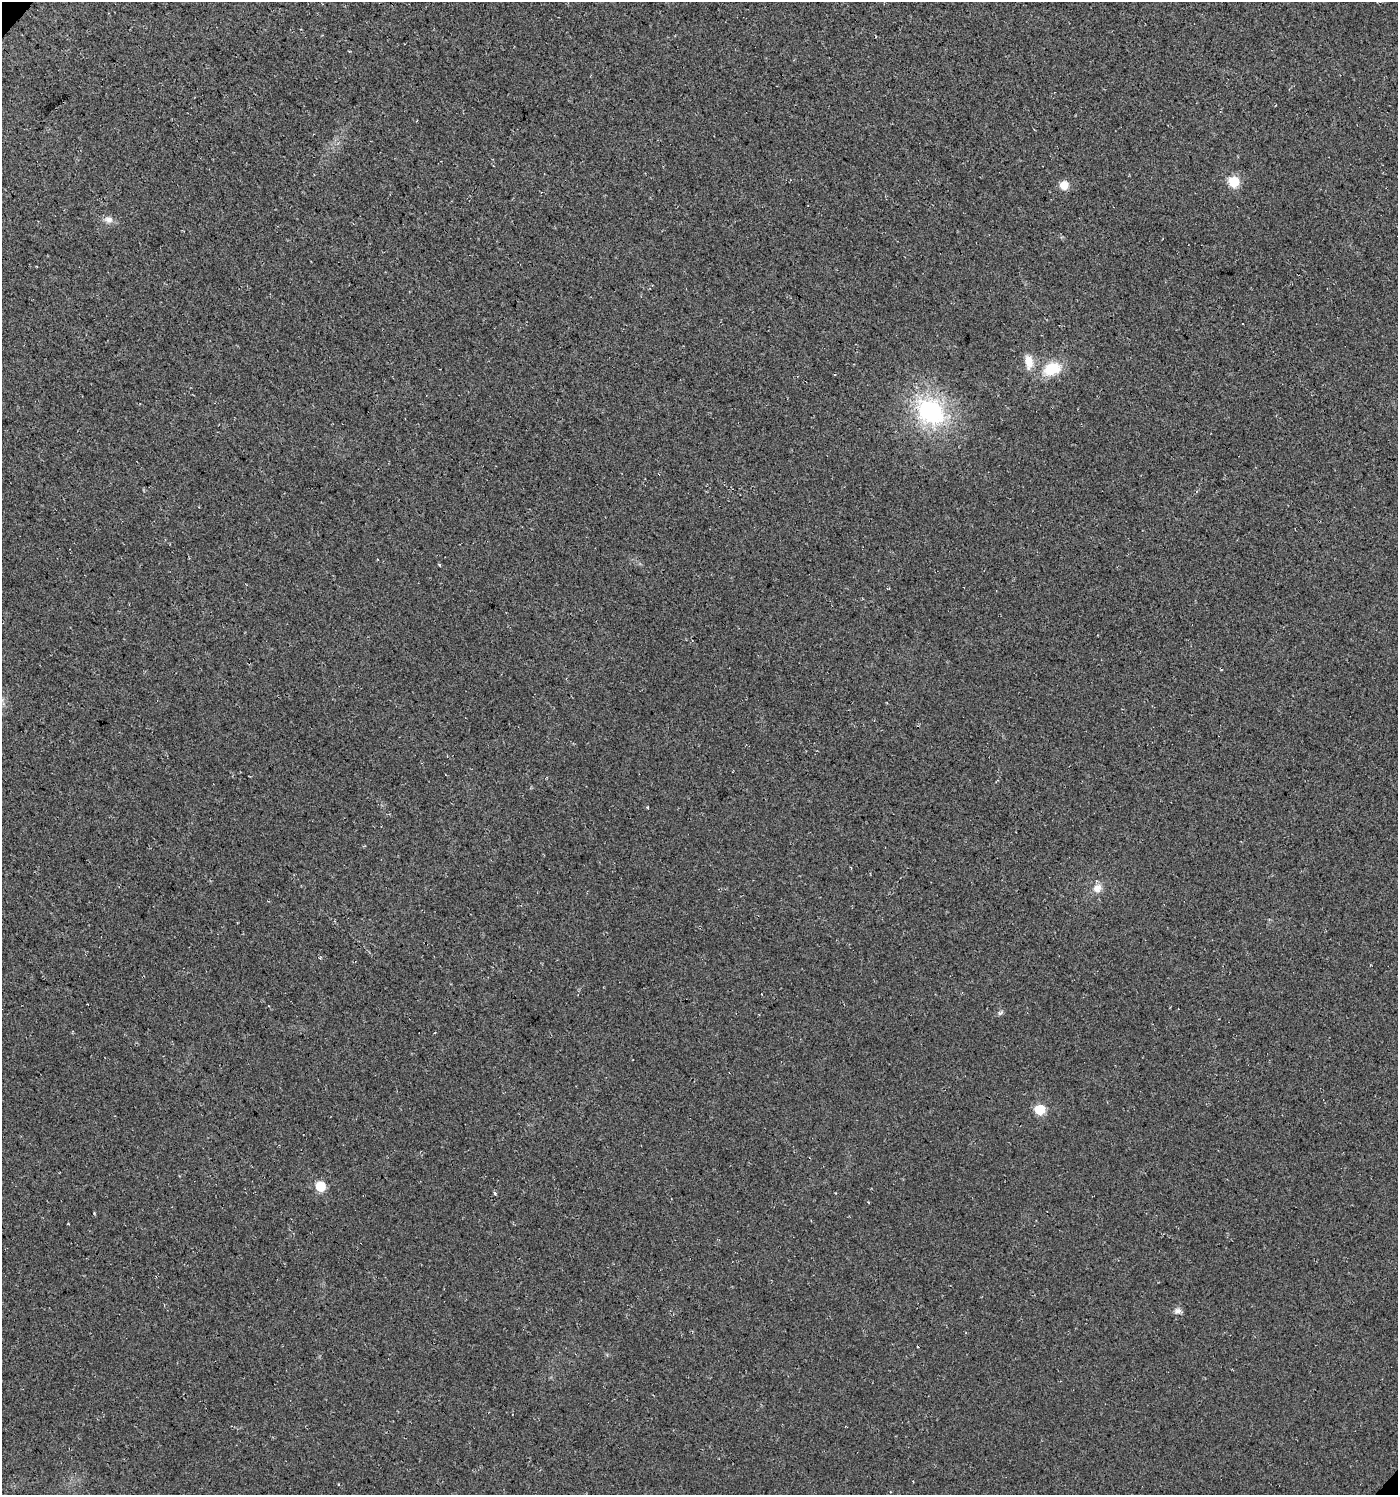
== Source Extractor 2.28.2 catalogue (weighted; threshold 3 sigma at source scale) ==
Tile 11 of 4 x 4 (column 3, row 3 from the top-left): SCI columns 3067-4462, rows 1535-3027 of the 6067 x 6059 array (HDU 1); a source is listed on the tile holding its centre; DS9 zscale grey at full resolution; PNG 1400 x 1497 px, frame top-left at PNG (2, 2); no overlay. Shown black and unused: <1% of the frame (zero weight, under 3 of 4 exposures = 5% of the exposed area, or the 3 px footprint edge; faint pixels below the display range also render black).
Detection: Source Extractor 2.28.2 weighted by HDU 2 'WHT'; one run over the whole footprint, this tile lists its part. Background 0.03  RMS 0.0079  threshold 0.0358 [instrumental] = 3 sigma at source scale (4.5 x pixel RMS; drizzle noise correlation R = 1.50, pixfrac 1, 0.0396/0.0396 arcsec/px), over >= 5 px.
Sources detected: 14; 1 cosmic-ray / hot-pixel residue — not listed; the other 13 listed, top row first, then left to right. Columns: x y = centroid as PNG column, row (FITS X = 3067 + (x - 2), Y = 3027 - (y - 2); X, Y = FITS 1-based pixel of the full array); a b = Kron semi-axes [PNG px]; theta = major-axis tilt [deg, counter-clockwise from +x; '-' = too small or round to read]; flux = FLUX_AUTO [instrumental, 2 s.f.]
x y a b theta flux
1234 182 6 6 - 50
1064 185 8 8 - 9.9
108 220 12 8 -7 4.5
1029 362 20 11 -82 9.7
1052 369 19 13 20 24
931 412 35 27 -38 90
439 565 3 2 - 1.1
1221 670 3 2 - 0.5
1097 888 11 10 - 6.1
1000 1013 10 4 33 1.5
1040 1109 6 6 - 48
320 1186 6 6 - 36
1178 1311 9 7 6 3